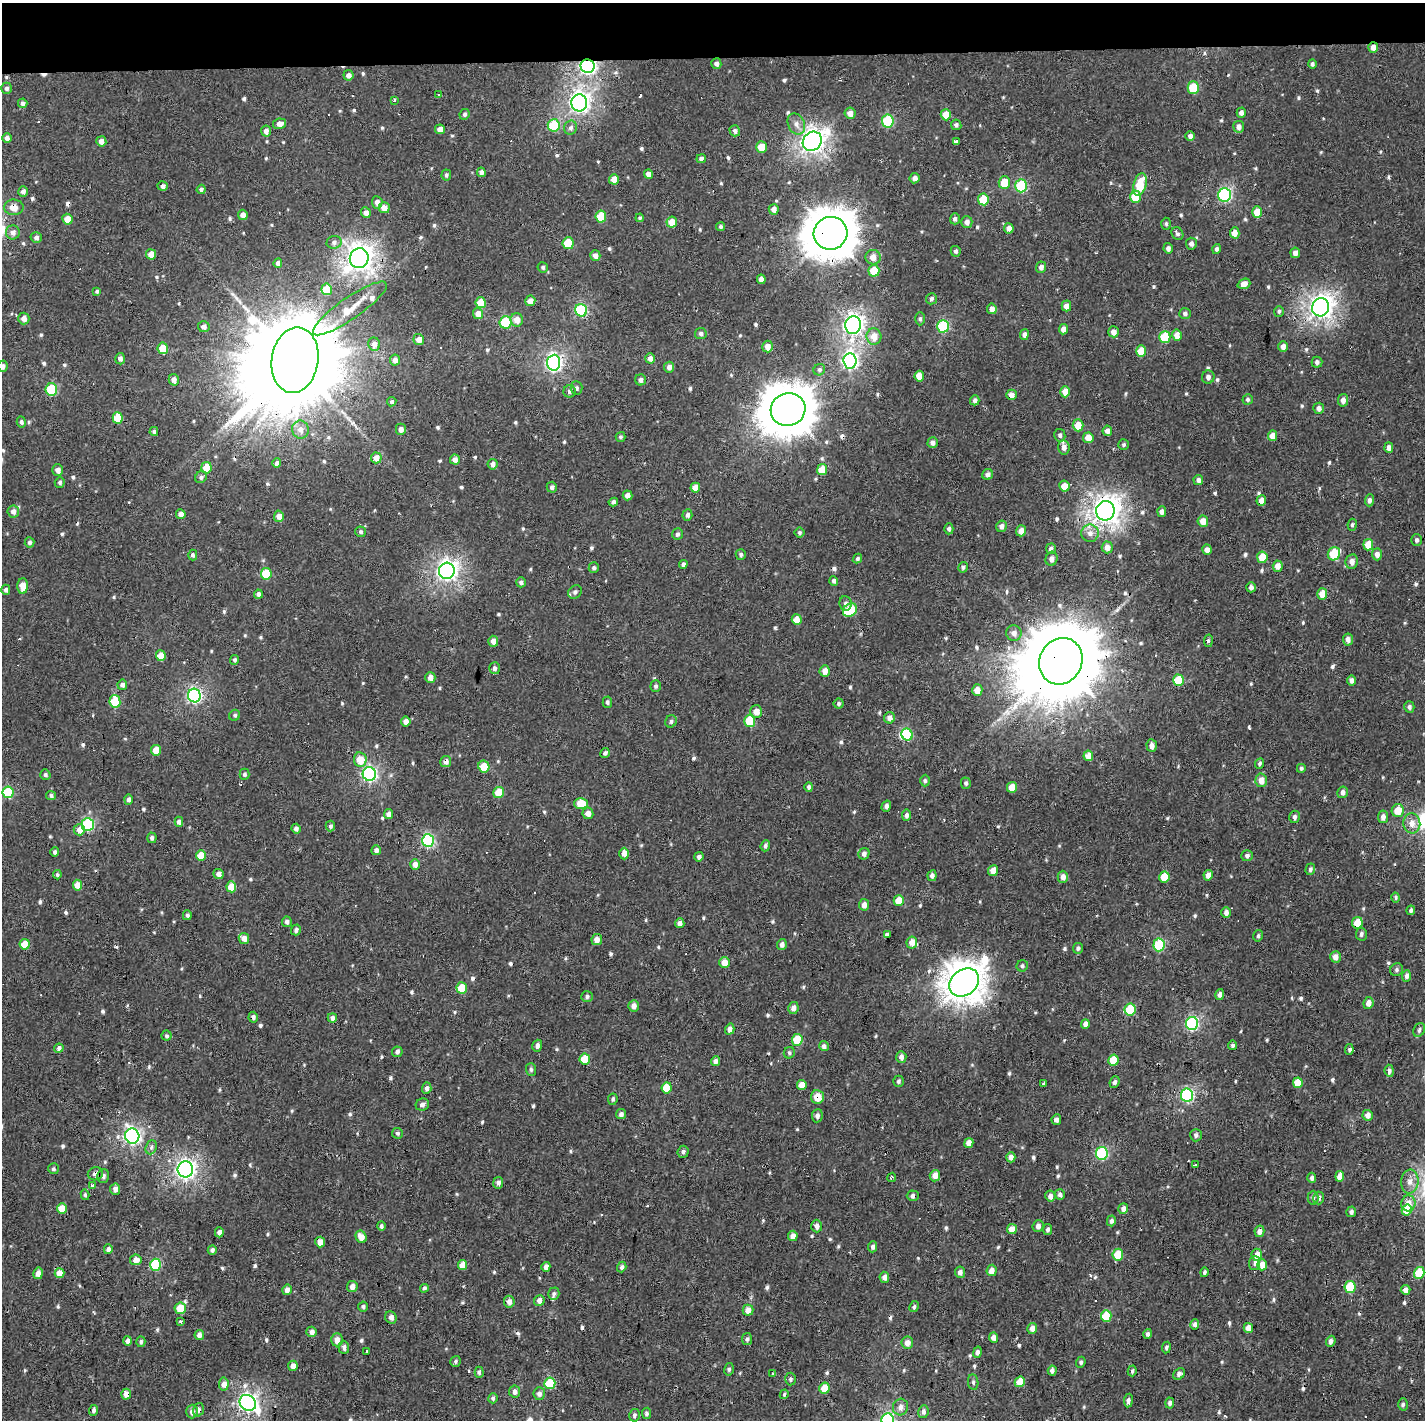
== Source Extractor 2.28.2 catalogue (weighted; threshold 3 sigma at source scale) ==
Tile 2 of 3 x 3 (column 2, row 1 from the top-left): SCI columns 1427-2849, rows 2971-4388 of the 4271 x 4523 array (HDU 1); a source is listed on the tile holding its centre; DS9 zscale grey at full resolution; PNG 1427 x 1422 px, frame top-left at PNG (2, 3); each listed source drawn as its Kron ellipse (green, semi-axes under 4 px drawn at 4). Shown black and unused: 4% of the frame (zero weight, under 2 of 3 exposures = <1% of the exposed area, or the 3 px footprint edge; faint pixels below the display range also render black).
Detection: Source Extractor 2.28.2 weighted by HDU 2 'WHT'; one run over the whole footprint, this tile lists its part. Background 7.19e-04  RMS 0.0035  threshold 0.0158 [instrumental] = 3 sigma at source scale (4.5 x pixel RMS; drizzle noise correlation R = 1.50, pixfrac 1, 0.0396/0.0396 arcsec/px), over >= 5 px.
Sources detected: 723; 2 inside a brighter object's white glare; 25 cosmic-ray / hot-pixel residue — neither listed nor drawn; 2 inside a brighter listed object's ellipse — not listed separately; of the other 694, all 500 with FLUX_AUTO >= 0.634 (the completeness limit of this list) listed and drawn (194 fainter detections not listed), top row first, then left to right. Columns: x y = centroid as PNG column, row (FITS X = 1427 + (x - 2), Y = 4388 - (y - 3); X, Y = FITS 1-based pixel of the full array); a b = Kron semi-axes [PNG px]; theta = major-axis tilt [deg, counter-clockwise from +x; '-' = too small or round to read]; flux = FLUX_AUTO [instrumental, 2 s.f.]
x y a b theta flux
1373 47 5 5 - 2.1
716 64 5 5 - 1.3
1312 64 5 4 - 0.69
588 66 7 7 - 85
348 75 5 5 - 1.5
7 88 5 5 - 1.1
1193 88 6 5 - 12
438 94 3 2 - 1.2
394 100 3 3 - 2.1
23 103 5 4 - 1.3
579 103 8 8 - 130
850 113 6 5 - 2.2
1241 113 5 4 - 1.3
464 114 5 5 - 0.79
946 115 5 5 - 5
888 121 6 6 - 23
280 124 7 5 10 2.1
796 124 11 8 -65 2.2
554 125 6 6 - 17
956 125 5 5 - 0.98
1239 127 6 5 - 1.9
571 128 7 6 - 1.1
440 129 5 5 - 2.1
266 131 5 5 - 1.7
735 131 5 5 - 1.1
1190 136 5 5 - 1.3
7 138 5 4 - 1.6
101 141 5 5 - 2.1
812 141 10 9 - 210
957 142 3 3 - 14
761 147 5 5 - 5.9
701 159 5 4 - 1
481 172 5 4 - 1.3
648 174 4 4 - 1.7
446 175 5 5 - 0.8
915 178 5 5 - 1.6
614 179 5 5 - 3.6
1004 183 6 6 - 6.4
1140 185 11 6 75 10
163 186 5 4 - 1.2
1021 186 6 5 - 23
201 189 5 4 - 1
23 192 5 5 - 1.5
1225 195 7 6 - 49
1135 197 6 5 - 9.6
983 199 6 5 - 7.6
377 202 6 5 - 2
14 207 10 8 2 3.6
384 208 5 5 - 3.3
774 209 5 5 - 2
1257 212 6 5 - 5.6
366 213 5 5 - 1.9
243 215 5 4 - 2.1
601 217 6 5 - 7.9
640 218 4 4 - 0.64
67 219 5 5 - 4.3
955 219 5 5 - 1
672 222 5 5 - 5
967 222 6 5 - 1.6
1166 224 6 4 -88 0.64
721 227 5 4 - 0.76
1009 228 5 4 - 2.1
13 232 7 7 - 1.9
830 233 17 16 - 1000
1235 233 5 4 - 2.8
1177 234 7 5 -55 0.8
36 238 6 5 - 1.3
334 242 7 6 - 1.2
568 243 6 5 - 8.7
1191 244 6 5 - 1.3
1168 248 5 4 - 1.3
1217 249 5 4 - 0.8
956 251 5 5 - 0.82
1295 253 5 5 - 1.6
151 254 5 5 - 4.2
595 255 5 5 - 1.9
873 257 7 7 - 2.7
359 258 10 9 - 270
278 263 5 4 - 1.7
543 267 5 5 - 0.72
1041 267 5 5 - 1.6
874 271 6 5 - 8.2
761 279 4 4 - 1.7
1244 284 6 5 - 2.2
327 289 6 5 - 8.9
97 291 4 4 - 0.64
931 299 5 5 - 1.1
530 301 5 5 - 2.8
481 302 5 5 - 5.6
1066 306 5 5 - 2.7
1321 307 9 8 - 210
350 308 44 11 35 9.4
992 309 5 4 - 2
581 310 6 6 - 34
1279 311 5 5 - 0.73
1185 313 6 5 - 1
478 314 5 5 - 3.1
24 318 6 5 - 1.9
920 319 6 4 90 0.73
517 320 7 6 - 2.9
505 322 6 6 - 22
853 325 9 7 84 140
943 326 6 5 - 29
204 327 6 5 - 1.4
1064 329 5 4 - 2.6
1113 332 5 5 - 2
701 334 5 5 - 1
1024 335 5 4 - 1.3
1177 335 6 5 - 3.7
874 337 8 7 - 3.9
1165 337 6 5 - 14
419 339 5 5 - 2.7
374 344 6 6 - 2.1
1283 346 5 5 - 1.7
767 347 6 5 - 2.3
163 348 6 5 - 6.8
1141 351 6 5 - 6
650 358 5 5 - 1.8
120 359 5 5 - 1.4
295 360 33 23 81 12000
395 360 5 5 - 2
850 361 8 6 -85 89
1317 362 5 5 - 1
554 363 8 6 86 85
3 366 6 5 - 1.2
669 367 5 5 - 1.7
819 370 6 5 - 0.72
919 376 5 4 - 3.3
1208 377 6 6 - 1.4
174 380 6 5 - 2.1
640 380 5 5 - 1.5
576 388 7 6 - 0.97
51 389 6 6 - 22
570 391 6 6 - 1.1
1065 392 5 5 - 3.5
1011 395 5 5 - 2.3
1248 399 5 5 - 0.65
975 400 5 4 - 1.1
1343 400 6 5 - 1.8
392 402 5 4 - 0.74
1319 408 5 5 - 1.5
788 410 17 16 - 1100
118 418 6 5 - 9.3
21 422 5 4 - 0.92
1078 425 6 5 - 4.9
401 429 5 5 - 1.6
300 430 9 8 - 2.3
154 431 4 4 - 0.79
1107 431 5 4 - 1.8
1060 435 6 5 - 0.81
1273 436 5 4 - 3.6
620 437 5 5 - 0.65
1088 438 5 5 - 3.8
933 443 5 5 - 1.3
1124 445 5 5 - 0.63
1064 447 7 5 -85 2.1
1389 448 5 4 - 1.8
376 458 5 5 - 3
455 459 5 5 - 1.7
277 463 5 4 - 1.4
493 464 5 5 - 1.7
206 468 6 5 - 6.6
58 470 6 5 - 1.8
822 470 5 5 - 6.7
988 474 6 5 - 1.3
201 477 6 5 - 0.97
1198 480 5 5 - 1.2
60 482 5 5 - 0.69
1064 486 5 5 - 3.6
552 487 5 5 - 0.98
695 488 5 4 - 3.3
627 495 5 5 - 1.7
1369 500 6 4 88 1.2
1261 501 5 5 - 2.2
613 502 5 4 - 1
13 511 6 6 - 1.9
1105 511 10 9 - 270
1162 512 5 4 - 1.4
181 514 5 5 - 2.4
687 515 6 5 - 1.1
279 516 5 5 - 2.6
1203 521 5 5 - 3.6
1352 525 6 4 82 0.82
1002 526 6 5 - 1.5
949 529 5 4 - 0.87
1021 531 5 5 - 2.4
361 532 5 5 - 0.8
799 533 5 5 - 0.64
1090 533 9 8 - 2.3
677 534 6 5 - 0.87
1416 540 6 5 - 0.86
30 542 5 5 - 0.96
1368 545 6 5 - 5.9
1107 547 6 5 - 2.3
1051 549 5 5 - 1.3
1207 550 5 4 - 1.9
741 554 5 5 - 0.78
1334 554 7 6 - 12
1377 554 6 5 - 1.8
193 555 5 4 - 0.94
1262 557 6 5 - 6.6
857 559 5 4 - 0.69
1052 559 7 6 - 1.8
1352 562 7 6 - 2.1
683 564 4 4 - 0.89
1278 566 5 5 - 2.4
963 567 5 4 - 0.71
594 568 5 5 - 0.87
447 571 8 8 - 150
266 574 6 5 - 11
834 581 5 4 - 1
521 582 5 5 - 1.1
23 586 8 5 89 4.5
1251 587 5 4 - 1.3
6 590 5 4 - 0.93
575 592 7 6 - 0.98
258 594 4 4 - 1.4
1322 594 5 5 - 5
846 603 7 6 - 1
850 610 7 6 - 17
797 620 5 5 - 4.2
1014 633 8 7 - 2
1348 639 6 5 - 1.5
493 641 5 5 - 2.5
1208 641 6 3 81 0.75
161 656 5 5 - 3.9
235 660 5 4 - 0.78
1061 661 24 21 64 5800
495 668 6 5 - 1.1
825 671 5 5 - 2.5
430 677 5 5 - 2.2
1178 680 6 5 - 12
1352 680 5 4 - 1.3
122 685 5 5 - 1.5
656 686 6 5 - 0.82
977 690 6 5 - 3.7
194 695 7 6 - 64
115 701 6 5 - 15
607 702 5 4 - 0.78
839 704 5 5 - 0.73
1409 707 5 5 - 0.96
756 712 6 6 - 3.1
235 715 6 5 - 0.71
890 718 5 5 - 1.7
406 721 5 5 - 2
671 721 6 5 - 0.82
750 721 6 5 - 12
907 735 6 5 - 17
1152 745 6 5 - 1.7
156 750 5 5 - 4.6
605 753 5 4 - 0.89
1088 756 5 5 - 3.9
360 759 7 6 - 5.5
446 761 5 5 - 1.7
1260 763 5 4 - 0.67
484 767 6 5 - 6.9
1301 768 4 4 - 0.65
244 774 5 5 - 0.87
369 774 7 6 - 66
45 775 5 5 - 0.75
1261 780 7 6 - 3.2
925 781 6 4 90 0.72
966 783 6 5 - 0.72
809 787 5 4 - 0.81
1012 787 5 5 - 4.7
8 792 6 5 - 21
499 792 5 5 - 7.3
1343 792 6 5 - 1.4
51 795 5 4 - 0.9
128 799 5 4 - 1.1
581 803 7 5 0 7.4
886 806 5 4 - 1.3
1398 810 6 6 - 5.5
588 813 5 5 - 2.3
388 814 5 4 - 1.9
906 815 5 4 - 1.2
1295 817 6 5 - 1.1
1383 817 6 5 - 1.6
179 822 5 4 - 1.9
1412 823 10 8 -85 3
88 824 6 6 - 32
330 826 5 4 - 0.9
296 829 5 4 - 0.98
79 830 6 5 - 3.4
152 838 5 4 - 1
428 840 6 6 - 49
765 846 5 4 - 0.96
376 850 5 5 - 1.3
55 852 5 4 - 0.92
624 854 6 5 - 2.1
864 854 6 5 - 1.3
201 855 5 5 - 6.3
1247 856 6 5 - 1
699 857 5 4 - 1
415 864 5 5 - 1.9
1310 869 6 4 74 0.83
993 871 5 5 - 3.2
218 874 5 5 - 1.7
57 875 4 4 - 0.66
1208 875 5 4 - 2.5
932 876 5 4 - 1.3
1063 877 6 5 - 2
1164 877 5 5 - 8
77 885 5 4 - 3.8
231 887 5 5 - 7
1395 897 5 4 - 0.78
899 901 5 5 - 5.2
864 905 6 5 - 2
1411 910 5 4 - 0.72
1226 913 5 4 - 1.4
187 915 5 4 - 0.82
287 922 5 5 - 1.1
680 923 5 4 - 1.8
1357 923 5 5 - 6
296 930 5 4 - 1.1
887 934 4 3 - 1.5
1361 934 6 5 - 0.9
1258 936 6 4 75 0.68
244 938 6 5 - 2.5
597 940 5 5 - 2.3
912 942 6 5 - 2.9
25 944 5 5 - 5.7
782 944 5 5 - 1.5
1159 945 6 5 - 23
1078 948 5 5 - 0.82
1336 957 6 5 - 2.1
724 963 5 5 - 4.1
1022 966 6 5 - 0.75
1396 970 7 6 - 0.79
1406 976 6 4 87 1.2
964 983 16 12 37 500
462 988 6 5 - 7.9
1220 994 5 4 - 1.4
587 996 6 5 - 0.77
1368 1003 6 5 - 2.5
634 1006 6 5 - 1.8
793 1008 6 5 - 1.8
1130 1010 6 5 - 15
253 1017 5 4 - 1.1
332 1018 5 4 - 1.6
1192 1023 6 6 - 50
1085 1024 5 4 - 1.7
730 1029 5 4 - 1.6
1419 1030 7 5 62 1
167 1036 5 5 - 0.7
797 1040 6 5 - 12
1233 1045 5 4 - 0.9
537 1046 6 4 73 1.1
824 1046 5 5 - 1.1
59 1048 5 4 - 1.3
1349 1050 5 4 - 0.83
397 1052 5 5 - 1.1
789 1053 6 5 - 0.68
901 1057 6 5 - 1.4
585 1059 5 5 - 8.4
1113 1060 5 5 - 8
715 1061 5 4 - 1.4
531 1069 6 5 - 0.78
1389 1071 6 4 -85 1.3
898 1081 5 5 - 0.82
1114 1082 6 5 - 0.95
1043 1083 3 3 - 7.9
1298 1083 5 5 - 4.5
802 1085 5 4 - 3.7
427 1088 6 4 84 1.2
667 1088 5 5 - 7.7
1187 1095 6 6 - 48
817 1097 7 6 - 4.9
613 1099 6 4 82 0.85
422 1105 7 6 - 1.3
621 1114 5 5 - 1.4
1368 1115 5 5 - 2.1
817 1116 6 5 - 1.2
1056 1120 5 4 - 1.1
397 1133 5 5 - 0.7
1196 1135 6 6 - 0.96
132 1136 8 7 - 87
969 1143 5 4 - 2.7
151 1147 7 5 68 0.88
683 1152 6 5 - 0.92
1102 1153 6 6 - 36
1011 1157 5 4 - 1.8
1195 1165 3 3 - 1.1
53 1169 5 5 - 0.73
185 1169 8 7 - 140
95 1174 7 6 - 1.5
103 1176 7 6 - 1
935 1176 5 5 - 2.6
1340 1176 5 4 - 3.5
892 1177 5 3 - 0.64
1312 1178 5 4 - 0.83
1410 1181 12 8 83 2.6
498 1183 6 5 - 1.3
93 1185 4 3 - 0.84
115 1189 5 5 - 1.6
1060 1194 5 5 - 1.2
85 1195 5 4 - 0.69
913 1196 6 5 - 1.2
1050 1196 5 5 - 1.6
1313 1198 7 5 88 1
1319 1198 6 5 - 1.2
1408 1203 8 7 - 3.1
62 1208 5 5 - 6.7
1123 1209 5 5 - 1.6
1407 1210 5 5 - 6.9
1351 1212 5 5 - 0.98
1111 1221 5 4 - 0.94
381 1226 5 4 - 0.78
817 1226 6 5 - 1.6
1038 1226 6 5 - 1.5
1012 1229 5 5 - 4
1048 1230 5 4 - 0.97
1259 1231 6 5 - 1.9
219 1232 5 4 - 1.8
793 1236 5 4 - 2.3
361 1237 6 5 - 3
320 1242 5 5 - 2.8
873 1247 5 4 - 0.88
108 1249 5 4 - 1.5
212 1250 5 4 - 0.89
1118 1255 6 5 - 7.1
1257 1255 6 5 - 3.9
136 1260 6 5 - 2.8
1255 1263 7 5 85 1.2
156 1265 6 5 - 25
462 1265 5 4 - 4.1
1262 1265 5 5 - 3.9
546 1267 5 4 - 1.7
622 1267 5 4 - 0.9
992 1270 6 5 - 2.5
960 1272 5 5 - 1.6
1204 1272 5 4 - 0.79
38 1273 6 5 - 1.9
59 1273 5 5 - 4
1419 1273 6 5 - 13
884 1277 5 5 - 1.7
352 1287 5 5 - 2.1
1350 1287 6 5 - 15
424 1288 4 4 - 0.98
287 1290 5 4 - 1.9
1406 1290 5 5 - 1.8
554 1294 6 5 - 0.82
539 1301 5 5 - 1.9
509 1302 6 5 - 1.9
363 1306 5 5 - 0.75
914 1307 6 5 - 0.67
180 1308 6 5 - 7.3
748 1310 5 5 - 2.8
1106 1316 6 5 - 12
391 1317 6 5 - 1.5
181 1321 3 3 - 1.7
1195 1324 5 4 - 1.1
1032 1328 5 5 - 2.1
1248 1328 5 4 - 3
312 1332 5 5 - 1.6
1147 1334 5 4 - 0.97
199 1335 5 4 - 1.9
993 1338 5 4 - 2.3
747 1339 6 5 - 0.77
337 1340 6 5 - 2.8
128 1341 5 4 - 1.5
1331 1341 5 4 - 1.4
141 1342 5 4 - 0.78
907 1343 6 6 - 2.4
344 1347 6 5 - 1.2
1166 1347 6 4 81 0.75
367 1352 4 3 - 3
977 1352 6 4 75 0.97
456 1361 5 5 - 0.67
1081 1362 5 4 - 0.65
293 1366 5 4 - 2.1
729 1369 6 5 - 0.68
1052 1370 5 4 - 1.3
1132 1371 5 4 - 0.73
479 1372 5 4 - 0.92
773 1373 4 3 - 2
1179 1374 6 5 - 1.2
791 1379 6 5 - 0.89
973 1382 8 5 -82 0.82
1020 1382 5 5 - 5.9
550 1383 5 5 - 16
224 1384 6 4 86 2.1
824 1388 5 5 - 6
515 1392 6 5 - 1.3
126 1394 5 4 - 2.7
539 1394 6 5 - 1.4
784 1394 5 4 - 0.72
493 1398 5 4 - 0.93
1128 1400 7 4 82 0.99
248 1403 9 7 -39 120
1170 1403 5 4 - 0.92
1403 1404 6 4 86 0.73
900 1407 8 7 - 2
93 1410 5 4 - 1
198 1410 7 5 70 1.2
192 1412 7 5 88 1.9
923 1412 6 5 - 1.4
647 1413 5 4 - 0.85
634 1415 6 5 - 0.9
888 1420 7 6 - 53
Overlapping masked pixels (flux is a lower limit): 20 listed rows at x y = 1373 47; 588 66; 14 207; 830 233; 1321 307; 295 360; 554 363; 1011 395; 1261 501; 1105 511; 1061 661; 446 761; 1357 923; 964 983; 817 1097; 95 1174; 913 1196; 1259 1231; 126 1394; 248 1403
Isophote crosses this tile's border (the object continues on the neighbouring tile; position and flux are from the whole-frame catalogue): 2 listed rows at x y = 3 366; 888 1420